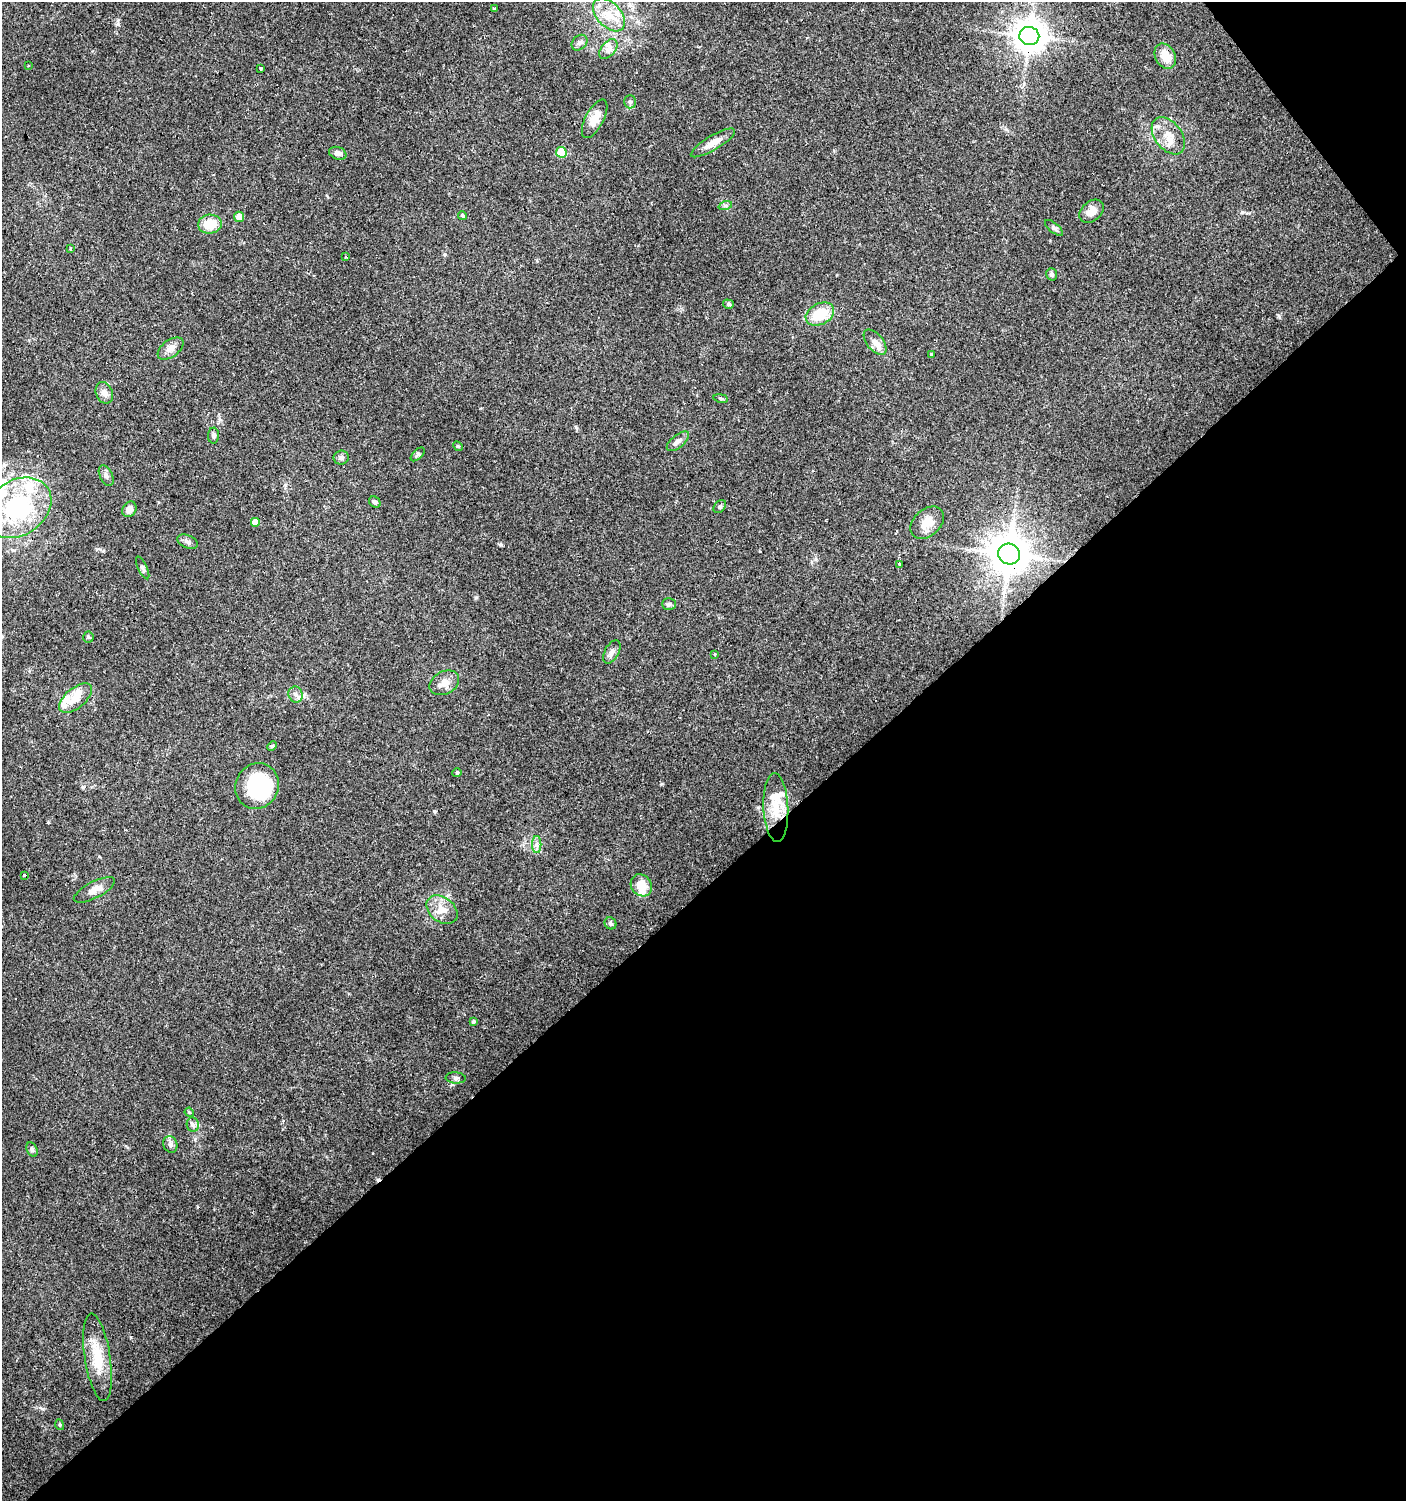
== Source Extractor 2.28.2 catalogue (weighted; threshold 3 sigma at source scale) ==
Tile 12 of 4 x 4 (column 4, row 3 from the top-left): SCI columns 4349-5752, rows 1502-3000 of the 5954 x 5998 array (HDU 1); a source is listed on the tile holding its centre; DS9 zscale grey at full resolution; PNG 1408 x 1503 px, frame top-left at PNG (2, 2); each listed source drawn as its Kron ellipse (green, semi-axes under 4 px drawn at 4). Shown black and unused: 42% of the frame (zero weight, under 3 of 4 exposures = <1% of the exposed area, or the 3 px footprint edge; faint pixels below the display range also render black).
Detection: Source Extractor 2.28.2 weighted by HDU 2 'WHT'; one run over the whole footprint, this tile lists its part. Background 0.0517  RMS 0.0052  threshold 0.0235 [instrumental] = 3 sigma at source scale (4.5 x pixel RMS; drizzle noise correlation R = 1.50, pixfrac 1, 0.0396/0.0396 arcsec/px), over >= 5 px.
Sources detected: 89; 3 inside a brighter object's white glare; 7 cosmic-ray / hot-pixel residue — neither listed nor drawn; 8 inside a brighter listed object's ellipse — not listed separately; the other 71 listed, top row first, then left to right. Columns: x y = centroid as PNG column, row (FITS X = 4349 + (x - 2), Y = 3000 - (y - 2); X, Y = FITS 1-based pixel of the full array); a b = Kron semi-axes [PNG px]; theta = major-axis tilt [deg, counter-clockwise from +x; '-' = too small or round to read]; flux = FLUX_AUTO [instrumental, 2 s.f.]
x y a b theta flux
494 8 3 3 - 1.1
609 15 19 12 -47 9.7
1029 36 10 9 - 940
579 43 9 7 43 1.7
608 49 11 7 50 2.8
1165 56 13 10 -62 8.2
29 65 3 3 - 1.9
260 68 3 3 - 1.3
630 102 6 5 - 1.2
595 119 21 9 62 6.9
1168 136 21 13 -52 7.5
713 143 25 7 31 5.5
561 152 5 5 - 17
338 153 9 6 -19 2.1
725 206 7 4 18 0.99
1091 211 14 9 41 4.7
463 216 4 4 - 1
239 217 5 5 - 4.3
210 224 12 9 6 11
1054 228 11 4 -40 1.3
71 248 3 3 - 2.1
346 257 3 3 - 1
1052 274 6 5 - 1.2
728 304 5 4 - 0.85
820 314 15 10 27 15
875 342 15 8 -50 3.5
170 348 15 8 37 3.4
932 354 3 3 - 0.77
104 393 11 8 -66 3.2
721 398 7 3 -9 0.71
214 436 8 5 -89 1.4
678 441 13 6 39 2.3
458 446 5 4 - 0.64
418 454 8 5 44 1.2
341 458 7 7 - 1.5
106 476 11 6 -64 1.7
375 502 6 5 - 1.4
720 507 7 5 50 1
18 508 36 27 34 63
129 509 8 6 61 3.1
255 522 5 5 - 4.3
927 523 19 13 42 6.8
187 542 11 6 -24 1.7
1009 554 11 10 - 1500
899 564 4 3 - 1.8
143 568 12 4 -65 1.2
669 604 7 5 0 1.1
88 637 5 5 - 0.66
612 652 13 7 62 2.6
715 655 3 3 - 1.4
444 683 15 11 27 5.1
296 694 8 7 - 1.9
76 698 20 10 40 7
272 746 5 4 - 0.66
457 773 4 4 - 0.58
257 786 23 21 62 39
776 807 34 12 -87 12
537 844 8 4 -90 1.7
25 875 3 3 - 1.8
641 885 12 10 -52 8.4
94 890 23 8 27 5
442 910 17 12 -37 6.4
610 923 6 5 - 1
473 1022 4 4 - 1
456 1078 10 5 -4 1.4
189 1112 5 3 - 0.44
193 1125 7 6 - 1.4
170 1144 8 7 - 1.7
32 1149 7 5 -64 1.1
97 1357 44 13 -81 15
60 1425 5 3 - 0.5
Overlapping masked pixels (flux is a lower limit): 4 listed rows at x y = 609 15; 1029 36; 1165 56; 1009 554
Isophote crosses this tile's border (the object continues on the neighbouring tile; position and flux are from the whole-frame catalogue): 1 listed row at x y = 18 508
Unlisted compact peaks at least as high as the median listed source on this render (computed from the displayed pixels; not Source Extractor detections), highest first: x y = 118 24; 1242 212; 1279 317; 476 597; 445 254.